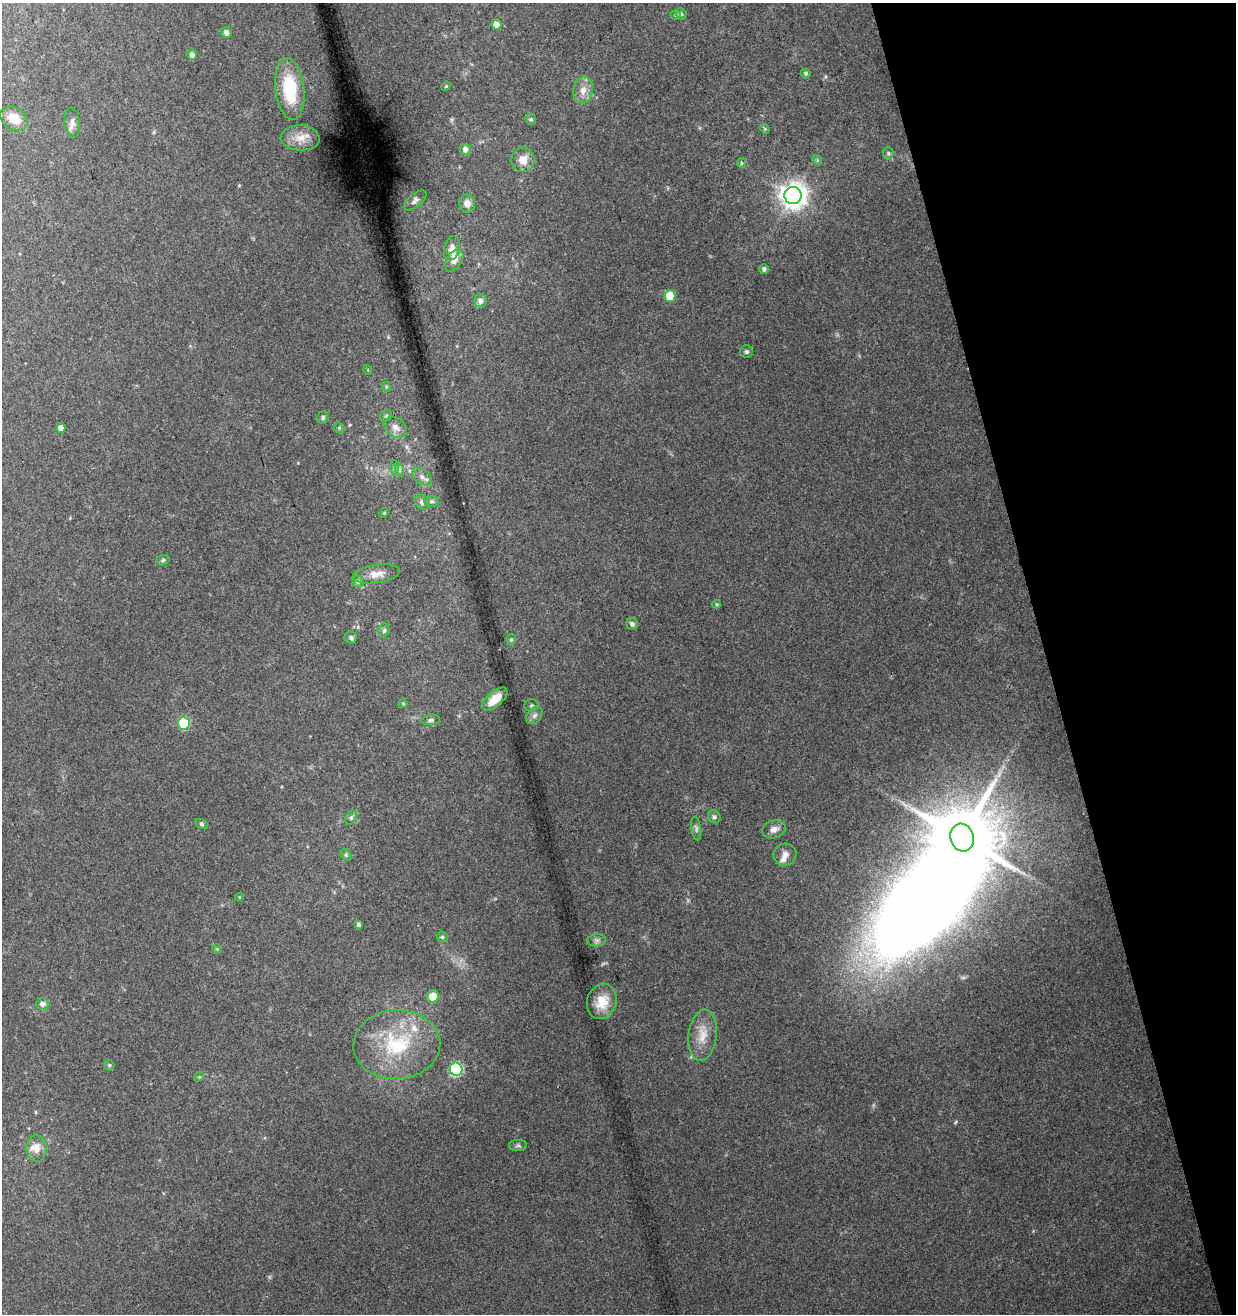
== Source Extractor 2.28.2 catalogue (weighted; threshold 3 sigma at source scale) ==
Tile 12 of 4 x 4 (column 4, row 3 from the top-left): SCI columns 3828-5061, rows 1368-2679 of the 5136 x 5360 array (HDU 1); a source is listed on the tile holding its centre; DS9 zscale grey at full resolution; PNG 1238 x 1316 px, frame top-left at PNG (2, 3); each listed source drawn as its Kron ellipse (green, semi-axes under 4 px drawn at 4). Shown black and unused: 15% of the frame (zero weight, under 3 of 4 exposures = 5% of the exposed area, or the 3 px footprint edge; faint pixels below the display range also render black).
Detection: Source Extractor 2.28.2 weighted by HDU 2 'WHT'; one run over the whole footprint, this tile lists its part. Background 0.144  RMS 0.0067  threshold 0.0301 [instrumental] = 3 sigma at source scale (4.5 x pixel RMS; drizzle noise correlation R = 1.50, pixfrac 1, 0.0396/0.0396 arcsec/px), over >= 5 px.
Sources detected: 83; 1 inside a brighter object's white glare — neither listed nor drawn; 4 inside a brighter listed object's ellipse — not listed separately; the other 78 listed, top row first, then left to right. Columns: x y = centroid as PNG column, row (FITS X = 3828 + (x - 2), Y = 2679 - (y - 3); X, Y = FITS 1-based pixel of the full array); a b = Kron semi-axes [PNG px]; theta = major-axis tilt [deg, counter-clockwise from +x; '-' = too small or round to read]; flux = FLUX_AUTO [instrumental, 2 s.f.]
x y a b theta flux
681 14 6 5 - 1
676 15 5 4 - 1.1
497 24 5 5 - 5.8
226 32 5 5 - 3.4
192 55 5 5 - 3.1
806 73 5 5 - 1.3
446 86 5 4 - 0.68
290 89 31 14 -83 32
583 90 13 9 79 6.4
14 118 15 11 -30 11
531 119 6 5 - 1.1
72 122 15 7 -83 3.7
765 129 5 4 - 0.77
300 138 19 12 -4 8.8
465 149 5 5 - 3.9
888 153 6 5 - 1.2
523 160 12 11 - 8.2
817 160 5 4 - 0.8
742 163 5 4 - 0.88
793 196 8 8 - 720
415 201 13 6 40 2.4
467 204 9 8 - 4.8
452 248 12 7 73 4.8
454 261 12 7 55 5.3
764 269 5 4 - 2.1
670 296 5 5 - 20
480 300 6 6 - 3.6
746 352 6 6 - 1.4
368 370 5 3 - 0.57
386 387 5 4 - 0.86
386 416 6 5 - 1.2
323 417 6 5 - 1.4
395 427 12 9 -36 5
61 428 5 4 - 4.9
339 428 5 5 - 1.1
394 467 7 4 -89 1.5
399 470 7 4 -72 1.4
422 477 11 7 -37 3.3
431 501 7 5 0 1.6
422 502 8 6 -45 2.6
384 513 5 4 - 0.69
163 560 7 5 17 1.2
376 574 24 9 8 6.9
358 582 6 6 - 1.8
717 604 4 4 - 0.73
632 624 6 5 - 1.8
384 630 7 5 70 1.4
351 638 6 6 - 1.7
511 640 6 4 76 1.2
495 699 15 7 41 9.8
403 704 4 4 - 0.73
531 705 7 6 - 1.3
534 715 10 6 51 2.7
431 720 9 5 6 1.6
184 723 6 6 - 48
714 817 7 6 - 1.6
351 818 7 5 63 1.3
201 824 7 4 -27 1.1
696 828 12 4 -83 1.8
774 829 12 8 17 4
962 838 14 11 -72 5500
785 854 11 11 - 4.3
346 855 6 4 -46 1.2
239 897 4 3 - 0.58
359 925 4 4 - 1.8
442 937 6 5 - 1.2
597 940 9 6 6 2.1
217 949 4 4 - 0.72
433 996 6 6 - 10
602 1001 18 14 74 13
42 1004 6 6 - 3.3
702 1035 26 14 84 12
397 1045 43 34 3 55
109 1065 5 5 - 1.2
456 1069 6 6 - 74
199 1077 5 4 - 0.78
518 1145 9 5 0 1.4
36 1148 13 10 -87 6.2